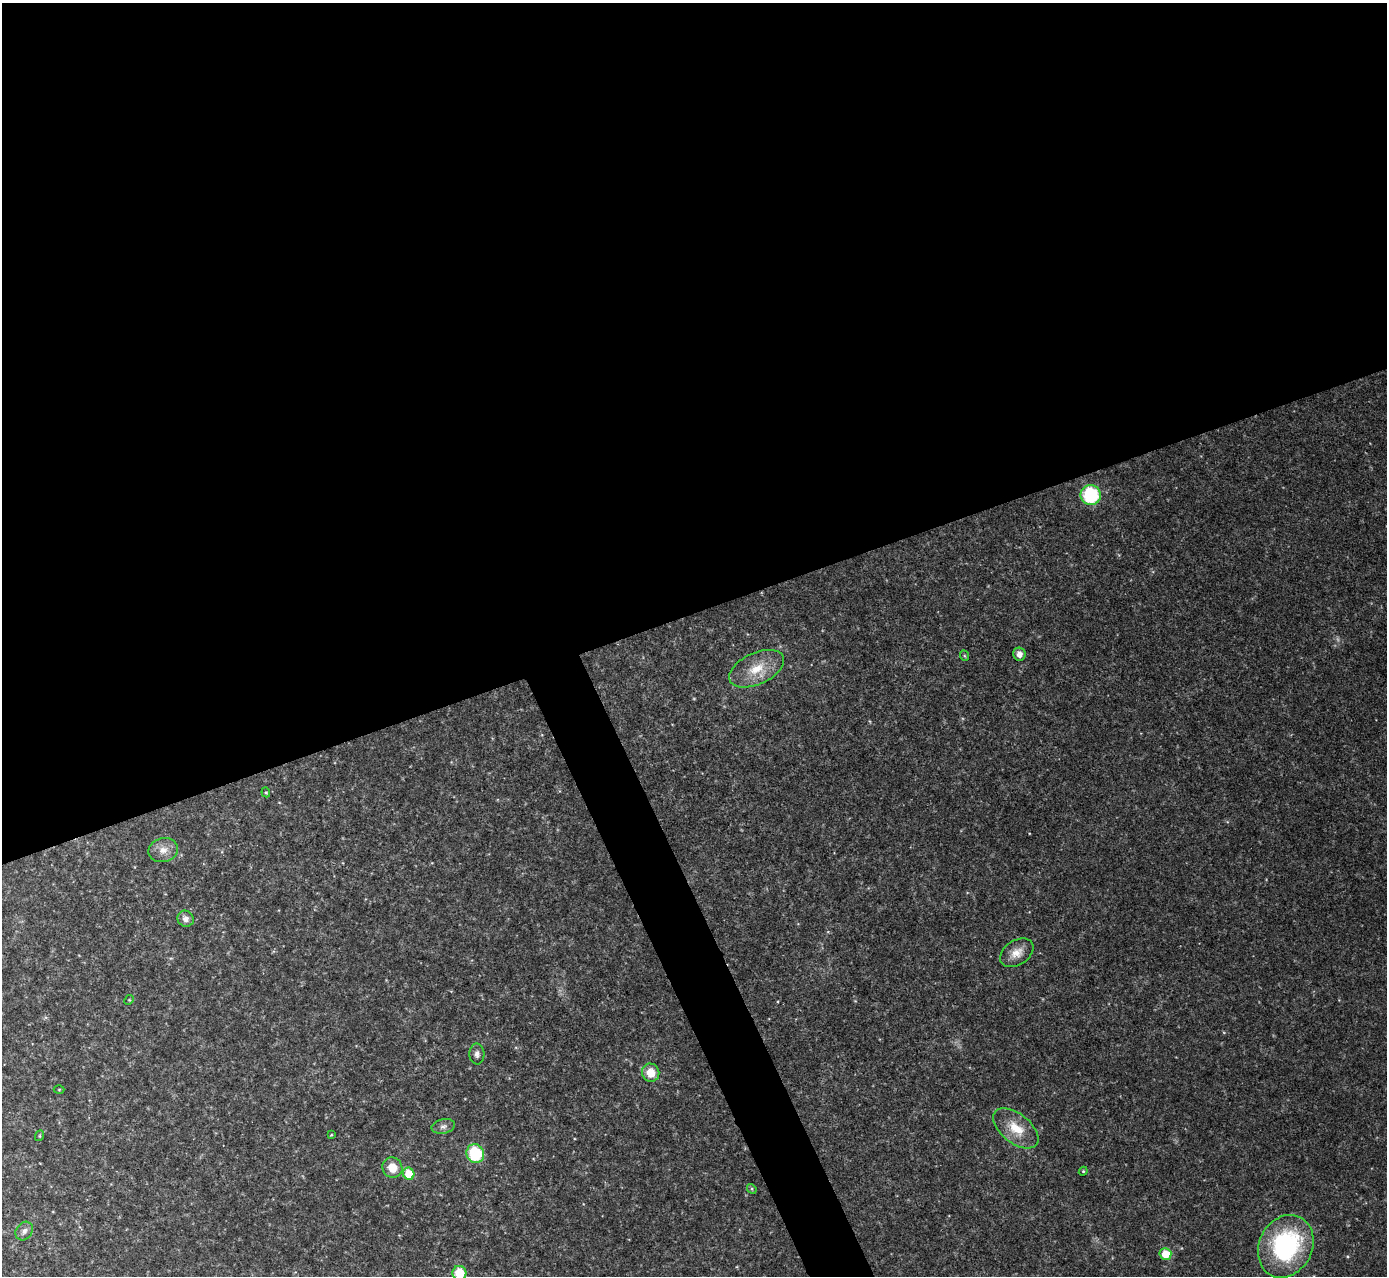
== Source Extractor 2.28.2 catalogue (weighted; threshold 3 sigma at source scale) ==
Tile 2 of 4 x 4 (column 2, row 1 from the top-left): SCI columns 1386-2770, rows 3976-5249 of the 5544 x 5529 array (HDU 1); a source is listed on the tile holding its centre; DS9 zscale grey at full resolution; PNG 1389 x 1278 px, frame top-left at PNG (2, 3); each listed source drawn as its Kron ellipse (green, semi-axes under 4 px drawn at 4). Shown black and unused: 50% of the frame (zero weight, under 2 of 3 exposures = <1% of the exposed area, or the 3 px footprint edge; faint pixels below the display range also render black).
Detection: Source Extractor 2.28.2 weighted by HDU 2 'WHT'; one run over the whole footprint, this tile lists its part. Background 0.0829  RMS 0.0087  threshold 0.0391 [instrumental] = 3 sigma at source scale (4.5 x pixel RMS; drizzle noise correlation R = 1.50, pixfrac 1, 0.05/0.05 arcsec/px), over >= 5 px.
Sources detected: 26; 1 too faint to see at this stretch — neither listed nor drawn; the other 25 listed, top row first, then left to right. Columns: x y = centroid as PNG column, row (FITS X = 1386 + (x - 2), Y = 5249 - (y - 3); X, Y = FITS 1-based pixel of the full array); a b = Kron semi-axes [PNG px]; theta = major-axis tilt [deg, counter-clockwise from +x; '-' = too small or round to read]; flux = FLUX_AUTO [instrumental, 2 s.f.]
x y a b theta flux
1091 495 10 10 - 62
1019 654 6 6 - 5
965 656 5 3 - 0.99
757 669 29 15 25 25
266 792 5 4 - 1.1
163 850 15 12 13 8.8
186 919 8 7 - 5
1017 953 18 12 33 11
129 1000 5 4 - 0.89
477 1054 10 7 -86 3.8
651 1073 9 8 - 15
59 1089 5 3 - 0.83
443 1126 12 7 11 3.7
1016 1128 26 14 -39 23
331 1135 3 2 - 0.67
39 1136 5 3 - 0.93
475 1154 9 9 - 44
392 1168 10 10 - 14
1083 1171 4 4 - 0.98
409 1174 6 5 - 24
752 1189 5 4 - 1.2
24 1231 10 8 54 4.4
1286 1246 32 26 63 130
1165 1254 6 6 - 19
459 1273 7 7 - 25
Isophote crosses this tile's border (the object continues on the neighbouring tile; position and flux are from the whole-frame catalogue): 1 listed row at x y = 459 1273